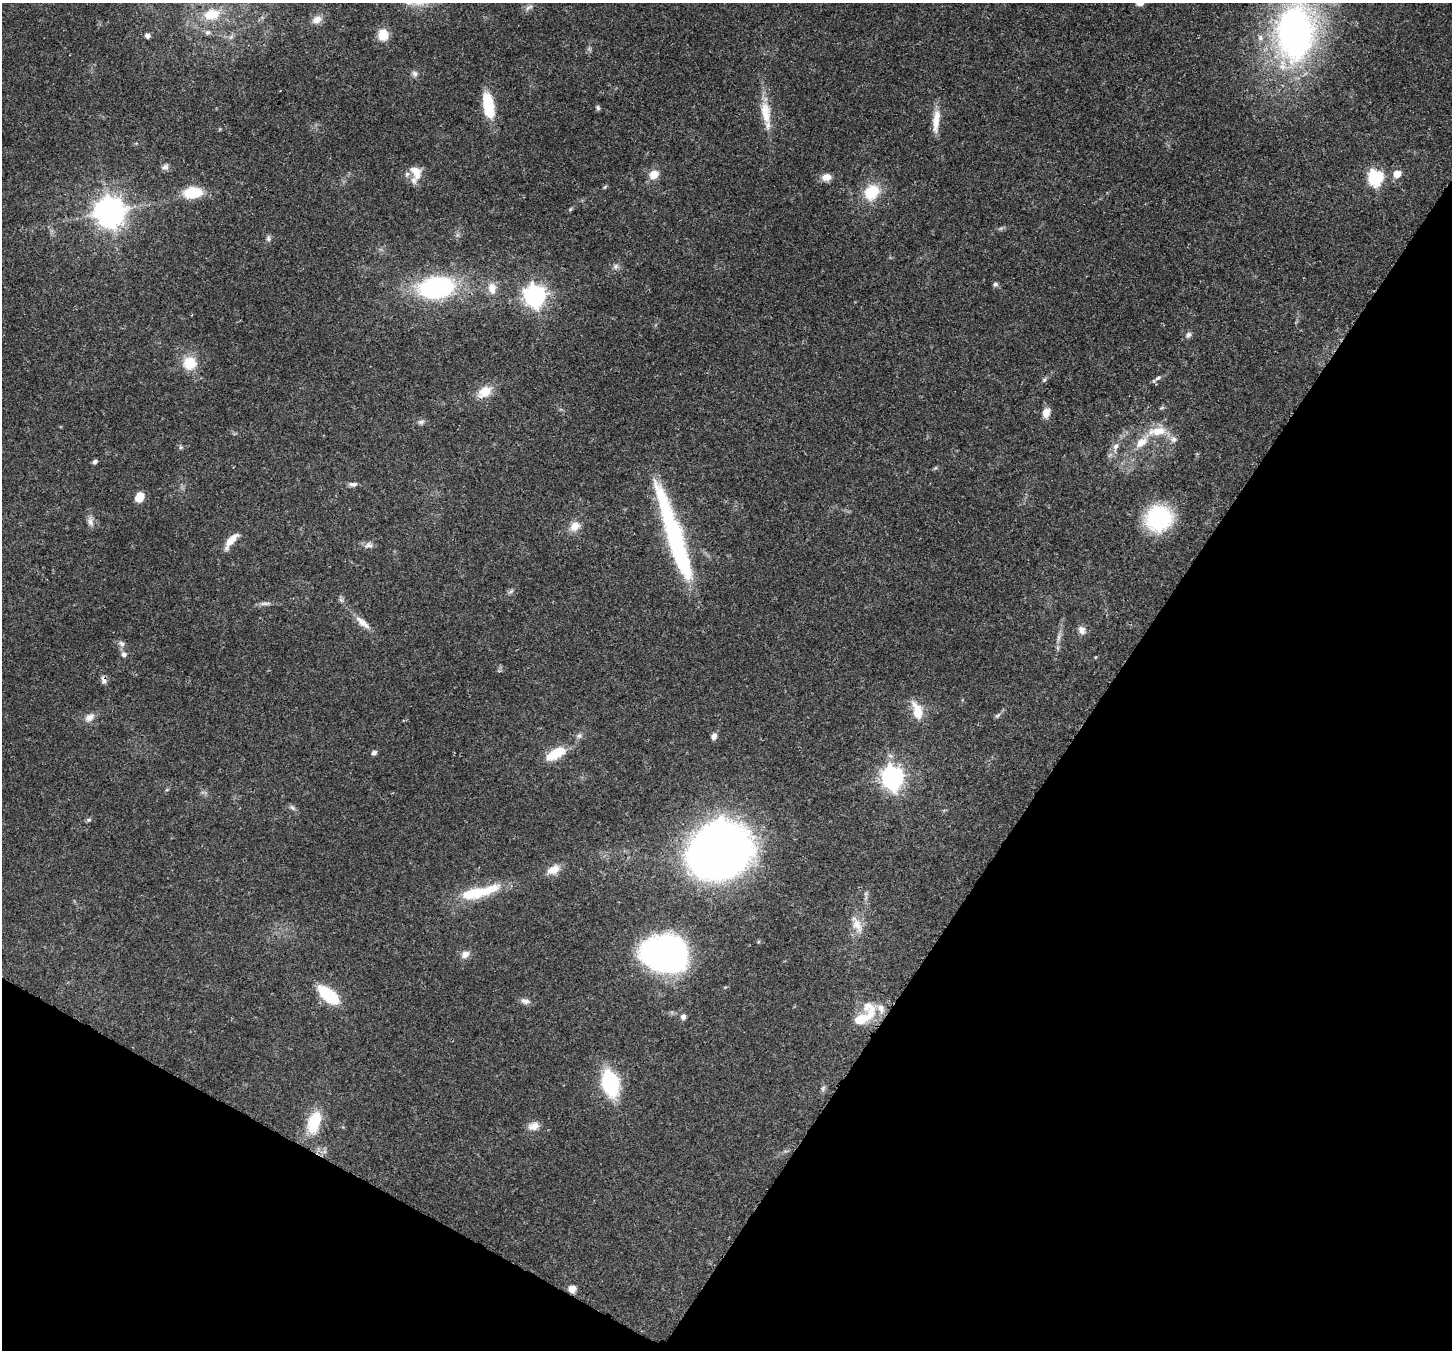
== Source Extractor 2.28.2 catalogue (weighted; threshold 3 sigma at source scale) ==
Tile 15 of 4 x 4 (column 3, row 4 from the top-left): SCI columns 2969-4418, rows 355-1702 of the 5932 x 6037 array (HDU 1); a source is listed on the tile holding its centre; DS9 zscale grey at full resolution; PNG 1454 x 1352 px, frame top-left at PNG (2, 3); no overlay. Shown black and unused: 30% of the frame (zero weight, under 3 of 4 exposures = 7% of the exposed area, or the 3 px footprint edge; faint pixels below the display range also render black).
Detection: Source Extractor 2.28.2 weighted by HDU 2 'WHT'; one run over the whole footprint, this tile lists its part. Background 0.103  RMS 0.004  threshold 0.0179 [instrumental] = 3 sigma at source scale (4.5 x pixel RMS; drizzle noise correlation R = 1.50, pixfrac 1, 0.0396/0.0396 arcsec/px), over >= 5 px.
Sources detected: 88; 1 too faint to see at this stretch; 2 inside a brighter object's white glare — not listed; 2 inside a brighter listed object's ellipse — not listed separately; the other 83 listed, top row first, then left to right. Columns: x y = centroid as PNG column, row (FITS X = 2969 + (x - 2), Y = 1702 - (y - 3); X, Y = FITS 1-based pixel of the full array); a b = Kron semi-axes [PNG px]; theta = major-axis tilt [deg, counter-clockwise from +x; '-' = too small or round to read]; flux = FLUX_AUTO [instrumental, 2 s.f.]
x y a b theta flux
529 7 13 5 27 1.4
211 14 22 13 11 10
317 20 14 9 23 3
207 32 7 6 - 1
1295 33 48 33 -89 160
383 35 14 12 -85 5.7
147 36 5 4 - 2
415 74 9 7 -64 1.3
488 105 29 11 -78 15
598 108 7 5 -62 0.77
765 112 34 12 -83 9.2
936 121 31 8 84 6
165 167 10 8 14 1.5
416 172 20 13 -61 6.1
654 174 11 9 36 4.7
1397 174 6 5 - 6.5
826 177 11 8 11 3.2
1375 177 7 6 - 79
605 187 6 4 58 0.53
193 192 20 12 5 12
872 192 16 13 51 13
110 212 9 9 - 610
268 238 8 6 -81 1
615 266 9 6 43 1.3
995 284 7 6 - 0.89
436 287 33 19 10 62
492 288 16 11 -84 4.4
535 296 8 8 - 230
1188 335 9 6 50 1.2
190 363 14 14 - 9.5
1158 378 11 5 34 1.2
1044 380 6 4 45 0.67
484 392 20 13 33 6.4
1046 413 12 8 77 3.7
421 422 8 6 15 1.1
1157 431 25 11 7 7.8
1173 439 8 7 - 1.7
1141 442 14 9 39 5.3
1116 446 9 6 61 1.7
181 447 6 5 - 0.63
95 462 6 5 - 0.92
353 484 11 6 -1 1.4
139 497 8 7 - 6.9
1158 518 22 21 - 41
90 522 12 7 -66 2
575 526 15 11 45 4
231 540 21 7 51 5.6
674 540 112 15 -73 68
369 545 11 8 3 1.8
511 591 7 4 19 0.77
265 603 18 4 2 1.6
363 623 24 8 -41 3.9
1082 630 10 8 -67 2.3
1058 638 12 4 85 1.5
122 644 10 7 -56 1.5
124 654 7 7 - 1.4
104 679 11 6 -76 1.6
917 711 25 11 -71 7.3
997 715 9 5 38 0.86
89 717 14 9 30 2.7
579 736 7 7 - 1.2
714 736 9 6 69 1.6
374 753 7 5 26 1
555 754 24 10 29 11
892 777 9 8 - 240
292 808 9 5 -44 0.99
89 820 6 5 - 0.68
719 851 40 32 27 530
553 870 17 10 27 4.3
480 892 50 11 14 19
857 925 21 11 -65 5.3
465 954 12 9 33 2.5
669 955 31 23 -60 140
329 995 24 11 -40 18
525 1001 12 7 -12 1.8
869 1007 22 16 -25 7.3
683 1017 7 6 - 1.4
861 1019 18 10 21 7.9
610 1083 24 15 -75 33
823 1088 8 5 66 0.9
314 1122 26 14 73 14
533 1126 14 10 16 3.1
572 1289 8 7 - 3.1
Overlapping masked pixels (flux is a lower limit): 2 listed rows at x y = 110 212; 104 679